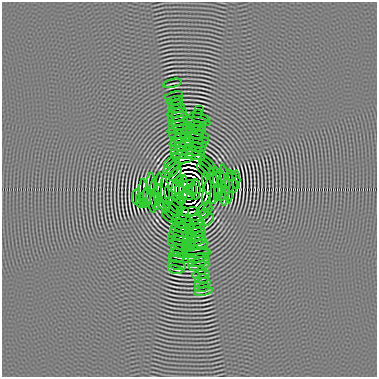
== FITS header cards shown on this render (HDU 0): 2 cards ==
NAXIS1  =                  375 / Axis length
NAXIS2  =                  375 / Axis length

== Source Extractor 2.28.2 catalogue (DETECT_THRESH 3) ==
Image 375 x 375 px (HDU 0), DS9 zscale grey, 1 PNG px = 1 image px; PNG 379 x 379 px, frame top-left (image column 1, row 375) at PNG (2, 2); each listed source drawn as its Kron ellipse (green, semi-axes under 4 px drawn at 4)
Background 4.99e-08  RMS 1.7e-05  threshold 4.97e-05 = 3 sigma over >= 5 px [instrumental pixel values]
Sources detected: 132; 16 with non-positive FLUX_AUTO (blend fragments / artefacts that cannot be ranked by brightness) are neither listed nor drawn; the other 116 listed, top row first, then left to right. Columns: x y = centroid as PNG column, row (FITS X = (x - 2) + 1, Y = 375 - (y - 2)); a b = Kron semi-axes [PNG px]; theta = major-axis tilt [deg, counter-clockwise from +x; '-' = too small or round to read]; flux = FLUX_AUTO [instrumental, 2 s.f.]
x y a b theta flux
173 83 9 2 13 1.4e-03
174 96 9 2 13 1.7e-03
175 100 8 2 10 1.9e-03
176 104 8 2 11 2.0e-03
177 108 8 2 10 2.2e-03
199 109 5 2 - 8.1e-04
177 113 10 2 12 2.3e-03
198 113 5 2 - 9.1e-04
178 117 10 2 12 2.4e-03
199 118 10 2 -13 2.5e-03
178 121 9 2 12 2.5e-03
197 122 14 2 -8 2.7e-03
179 125 11 2 6 2.4e-03
193 125 10 2 0 8.3e-04
199 126 7 2 -11 1.9e-03
181 129 13 2 8 2.1e-03
192 129 7 2 -3 1.2e-03
198 130 7 2 -11 2.2e-03
181 134 12 2 9 2.6e-03
195 134 14 2 -13 2.0e-03
181 138 10 2 11 2.6e-03
195 138 14 2 -12 2.0e-03
182 142 12 2 9 1.5e-03
194 143 13 2 -12 2.2e-03
182 146 12 2 11 1.8e-03
193 146 13 2 -13 2.7e-03
183 150 12 2 8 2.9e-03
194 151 11 2 -15 2.7e-03
185 154 14 2 9 3.9e-04
193 155 12 2 -16 1.9e-04
185 159 11 2 13 1.8e-03
170 162 7 2 40 1.8e-03
207 163 9 2 -41 2.1e-03
172 166 10 2 41 2.3e-03
207 168 11 2 -49 1.5e-03
173 170 10 2 42 2.2e-03
204 170 9 2 -46 2.4e-03
175 174 8 2 48 1.9e-03
232 176 5 2 - 1.0e-03
221 178 10 2 -79 2.8e-03
225 179 15 2 -83 2.5e-03
236 180 9 2 90 1.5e-03
179 181 5 2 - 1.7e-03
218 183 15 2 -83 1.9e-03
151 184 11 2 90 1.7e-03
207 184 11 2 -80 1.7e-03
188 185 7 4 16 2.2e-02
158 186 13 2 82 2.7e-03
229 186 17 2 90 2.3e-03
233 186 7 2 90 1.8e-03
222 187 14 2 90 1.8e-03
184 189 15 4 88 3.7e-02
188 189 3 3 - 5.6e-01
192 189 7 2 89 5.1e-02
196 189 10 2 -90 1.9e-02
176 190 10 2 89 1.2e-02
180 190 10 2 89 1.2e-02
207 192 13 2 80 1.7e-03
225 192 14 2 86 3.4e-03
143 193 14 2 90 1.7e-03
154 193 15 2 90 2.5e-03
218 193 7 2 90 1.3e-03
165 194 18 2 -85 2.4e-03
188 194 7 5 -22 4.4e-03
214 194 10 2 81 3.3e-04
158 195 10 2 -89 2.3e-03
169 195 9 2 -80 1.5e-03
136 197 7 2 90 1.5e-03
147 197 10 2 90 2.4e-03
179 198 5 2 - 2.1e-03
217 198 4 2 - 1.1e-03
140 200 7 2 90 1.4e-03
151 201 12 2 -79 3.3e-03
155 201 9 2 -79 2.6e-03
144 203 5 2 - 1.0e-03
175 205 11 2 -45 8.8e-04
208 208 5 2 - 1.5e-03
172 209 10 2 -42 2.2e-03
203 209 10 2 43 1.9e-03
169 211 17 2 -44 4.6e-06
183 211 6 2 -13 3.5e-03
190 212 10 2 6 3.9e-03
203 214 6 2 43 1.6e-03
170 217 9 2 -37 2.1e-03
183 220 10 2 -13 1.1e-03
192 220 10 2 13 2.9e-03
208 220 7 2 45 1.6e-03
183 224 11 2 -13 1.9e-03
192 225 13 2 9 8.9e-04
182 228 10 2 -14 3.2e-03
193 229 12 2 10 1.5e-03
183 233 13 2 -13 2.5e-03
194 233 12 2 10 2.4e-03
182 237 14 2 -10 1.6e-03
194 237 11 2 12 1.5e-03
182 241 14 2 -11 1.7e-03
195 241 11 2 10 2.2e-03
181 245 13 2 -12 1.7e-03
195 245 13 2 9 2.3e-03
179 249 8 2 -12 2.9e-03
195 250 14 2 0 2.6e-03
178 253 8 2 -11 2.3e-03
197 254 14 2 6 3.2e-03
177 257 8 2 -13 1.8e-03
181 258 13 2 0 1.5e-03
198 258 10 2 11 2.6e-03
199 262 11 2 11 2.4e-03
177 266 9 2 -9 2.2e-03
199 266 10 2 11 2.3e-03
176 270 8 2 -11 1.9e-03
202 270 4 2 - 1.3e-03
201 275 8 2 9 2.0e-03
202 279 7 2 11 1.7e-03
203 283 8 2 13 1.8e-03
202 287 7 2 12 1.6e-03
204 291 9 2 15 1.6e-03
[16 non-positive-flux detections neither listed nor drawn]